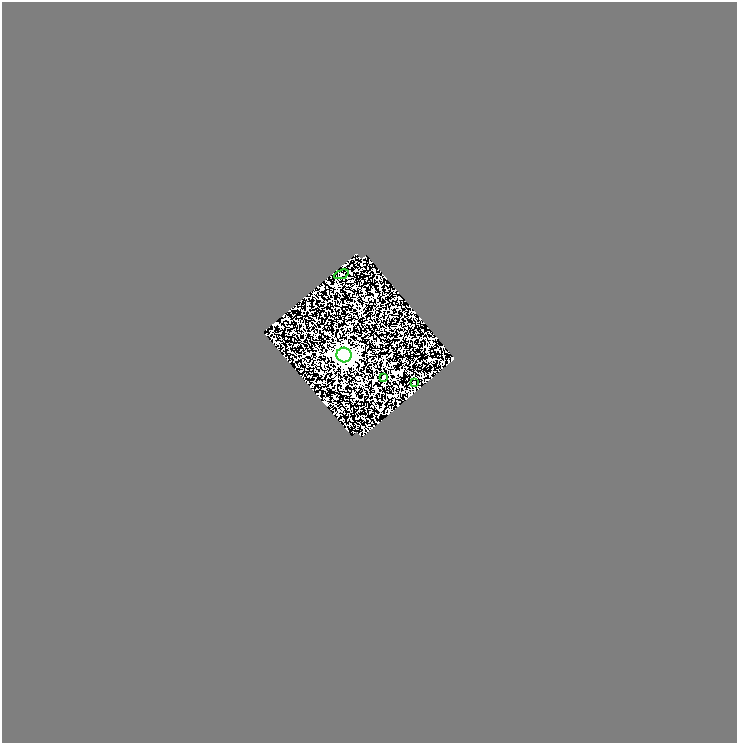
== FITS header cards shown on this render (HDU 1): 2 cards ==
NAXIS1  =                  735
NAXIS2  =                  741

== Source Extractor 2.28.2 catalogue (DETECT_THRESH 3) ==
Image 735 x 741 px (HDU 1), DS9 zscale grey, 1 PNG px = 1 image px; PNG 739 x 745 px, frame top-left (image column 1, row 741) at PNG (2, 2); each listed source drawn as its Kron ellipse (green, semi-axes under 4 px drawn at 4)
Background 0.0922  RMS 0.053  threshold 0.158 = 3 sigma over >= 5 px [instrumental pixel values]
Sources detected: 4; all 4 listed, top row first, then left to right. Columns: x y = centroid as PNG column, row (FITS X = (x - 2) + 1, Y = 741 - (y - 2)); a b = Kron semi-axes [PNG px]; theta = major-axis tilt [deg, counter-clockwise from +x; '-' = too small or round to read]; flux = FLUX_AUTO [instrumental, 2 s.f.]
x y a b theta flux
341 274 8 2 21 3
344 355 7 7 - 1700
384 378 3 3 - 9.4
414 383 3 2 - 1.8